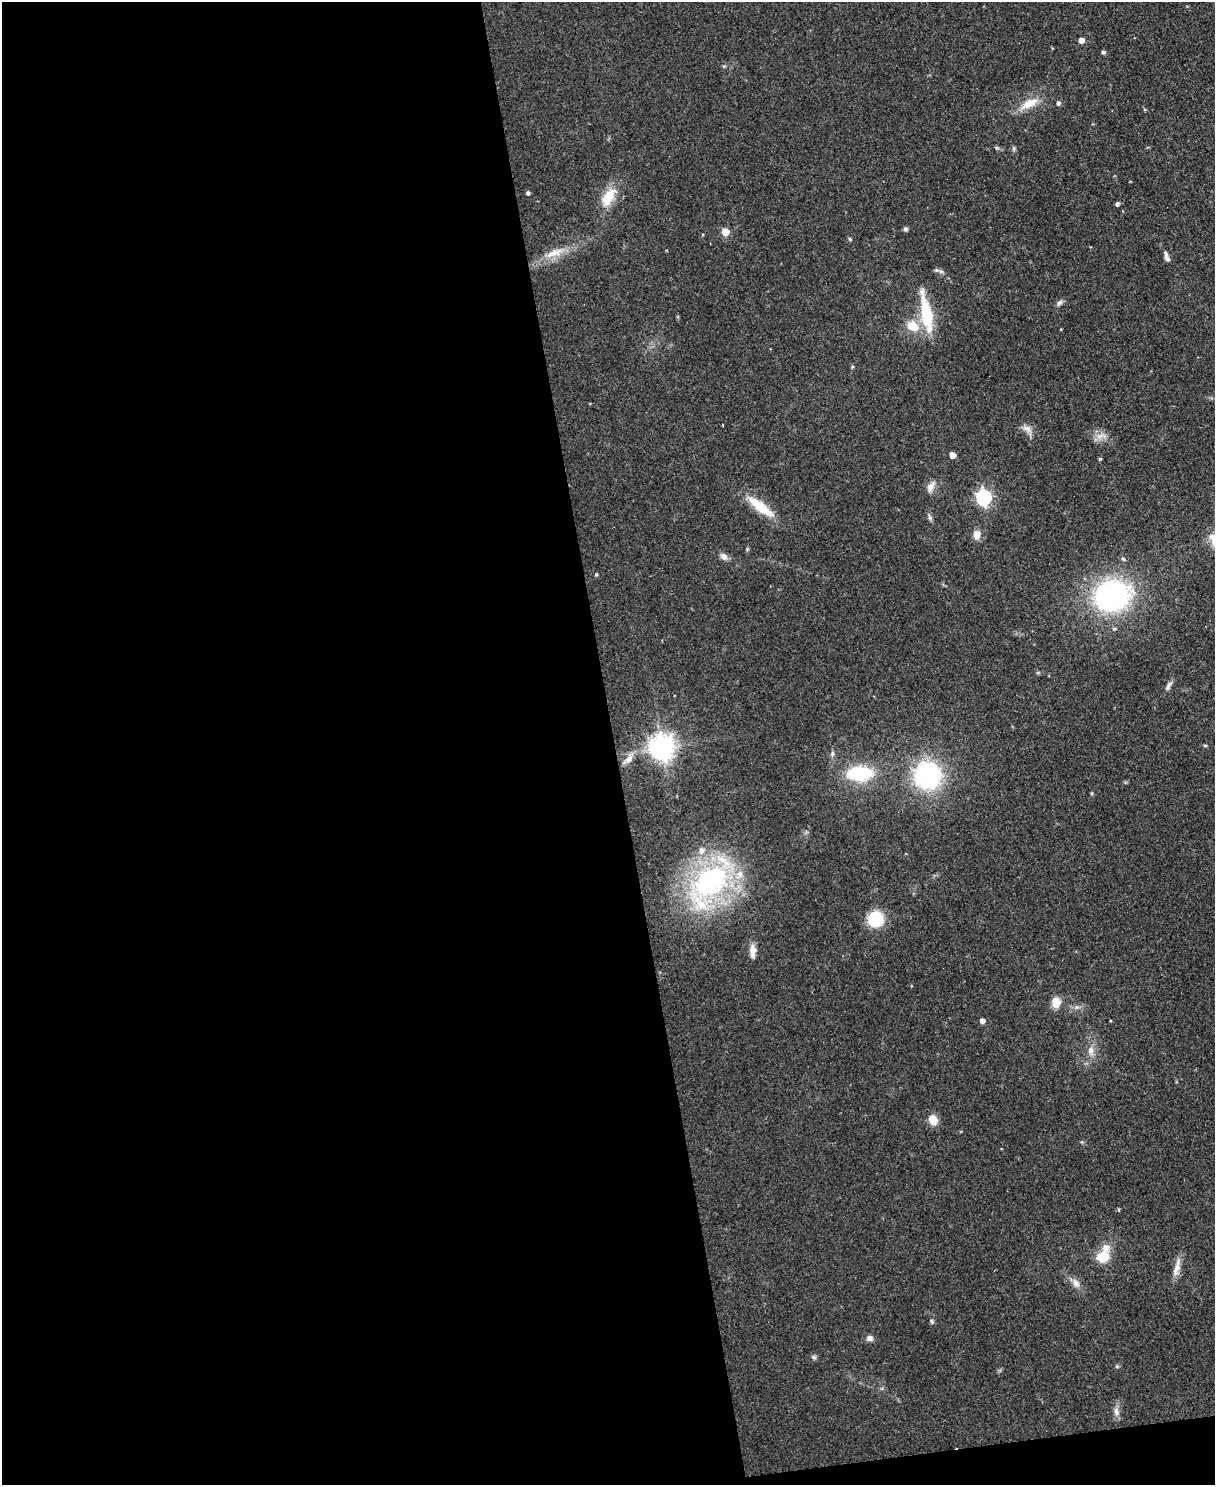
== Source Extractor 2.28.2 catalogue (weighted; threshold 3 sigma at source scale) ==
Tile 9 of 4 x 3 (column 1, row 3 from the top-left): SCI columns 4-1216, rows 138-1620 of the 4854 x 4838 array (HDU 1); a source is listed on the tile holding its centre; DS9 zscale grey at full resolution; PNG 1217 x 1487 px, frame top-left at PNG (2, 2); no overlay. Shown black and unused: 51% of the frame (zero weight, under 2 of 3 exposures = <1% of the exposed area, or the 3 px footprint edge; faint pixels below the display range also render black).
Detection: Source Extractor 2.28.2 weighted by HDU 2 'WHT'; one run over the whole footprint, this tile lists its part. Background 0.123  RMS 0.0083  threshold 0.0374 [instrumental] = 3 sigma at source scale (4.5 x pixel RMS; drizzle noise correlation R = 1.50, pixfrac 1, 0.05/0.05 arcsec/px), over >= 5 px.
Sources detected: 61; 2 inside a brighter listed object's ellipse — not listed separately; the other 59 listed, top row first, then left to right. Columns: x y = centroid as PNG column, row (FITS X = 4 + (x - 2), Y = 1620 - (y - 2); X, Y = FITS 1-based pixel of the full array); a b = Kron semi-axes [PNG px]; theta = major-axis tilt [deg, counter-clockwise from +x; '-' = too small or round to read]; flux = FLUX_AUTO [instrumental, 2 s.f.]
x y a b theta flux
1081 40 4 4 - 6.7
1103 52 5 4 - 1.5
1029 103 27 11 26 15
1058 103 5 5 - 2.3
997 148 6 5 - 1.5
1014 149 6 4 -72 1.3
1130 181 3 2 - 0.58
528 193 4 4 - 2
608 197 22 11 59 22
1117 204 4 4 - 2.4
905 229 5 5 - 2
725 232 5 5 - 19
850 239 5 4 - 1.4
554 253 31 9 21 16
1167 258 9 5 -61 2.8
941 271 7 4 18 1.7
1059 303 9 6 50 2.5
926 313 53 12 -79 37
913 326 16 13 -29 15
852 367 5 4 - 1.1
1027 429 16 7 -32 5.5
1100 436 13 7 32 5.8
952 455 5 5 - 9.5
1100 459 4 4 - 1.1
931 486 17 8 60 5.9
983 497 7 6 - 210
761 507 39 11 -38 24
930 517 10 4 -72 2.1
977 534 10 8 88 7
724 556 10 8 -41 4
1123 559 6 5 - 1.8
596 574 4 4 - 0.94
1112 596 34 29 13 170
1038 673 6 4 1 1.1
1168 686 16 5 56 3.3
1205 745 5 4 - 1.2
661 747 8 8 - 870
832 754 7 5 -84 1.9
628 759 16 8 46 6.6
860 773 19 11 0 68
927 776 23 23 - 120
701 850 10 8 85 4.9
710 882 47 27 48 180
876 919 12 12 - 41
752 949 14 9 -82 7.1
1056 1002 8 7 - 14
1077 1007 6 6 - 2.2
982 1021 5 4 - 4.5
1091 1050 13 8 83 6.1
933 1120 10 8 -59 12
1106 1248 11 10 - 7.7
1103 1257 11 9 7 23
1176 1268 23 9 75 8.3
1076 1283 14 8 -57 5.7
932 1321 6 5 - 1.4
870 1338 8 7 - 3.6
814 1357 7 5 -22 1.7
1117 1366 5 5 - 1.2
1116 1411 12 7 -79 4.7